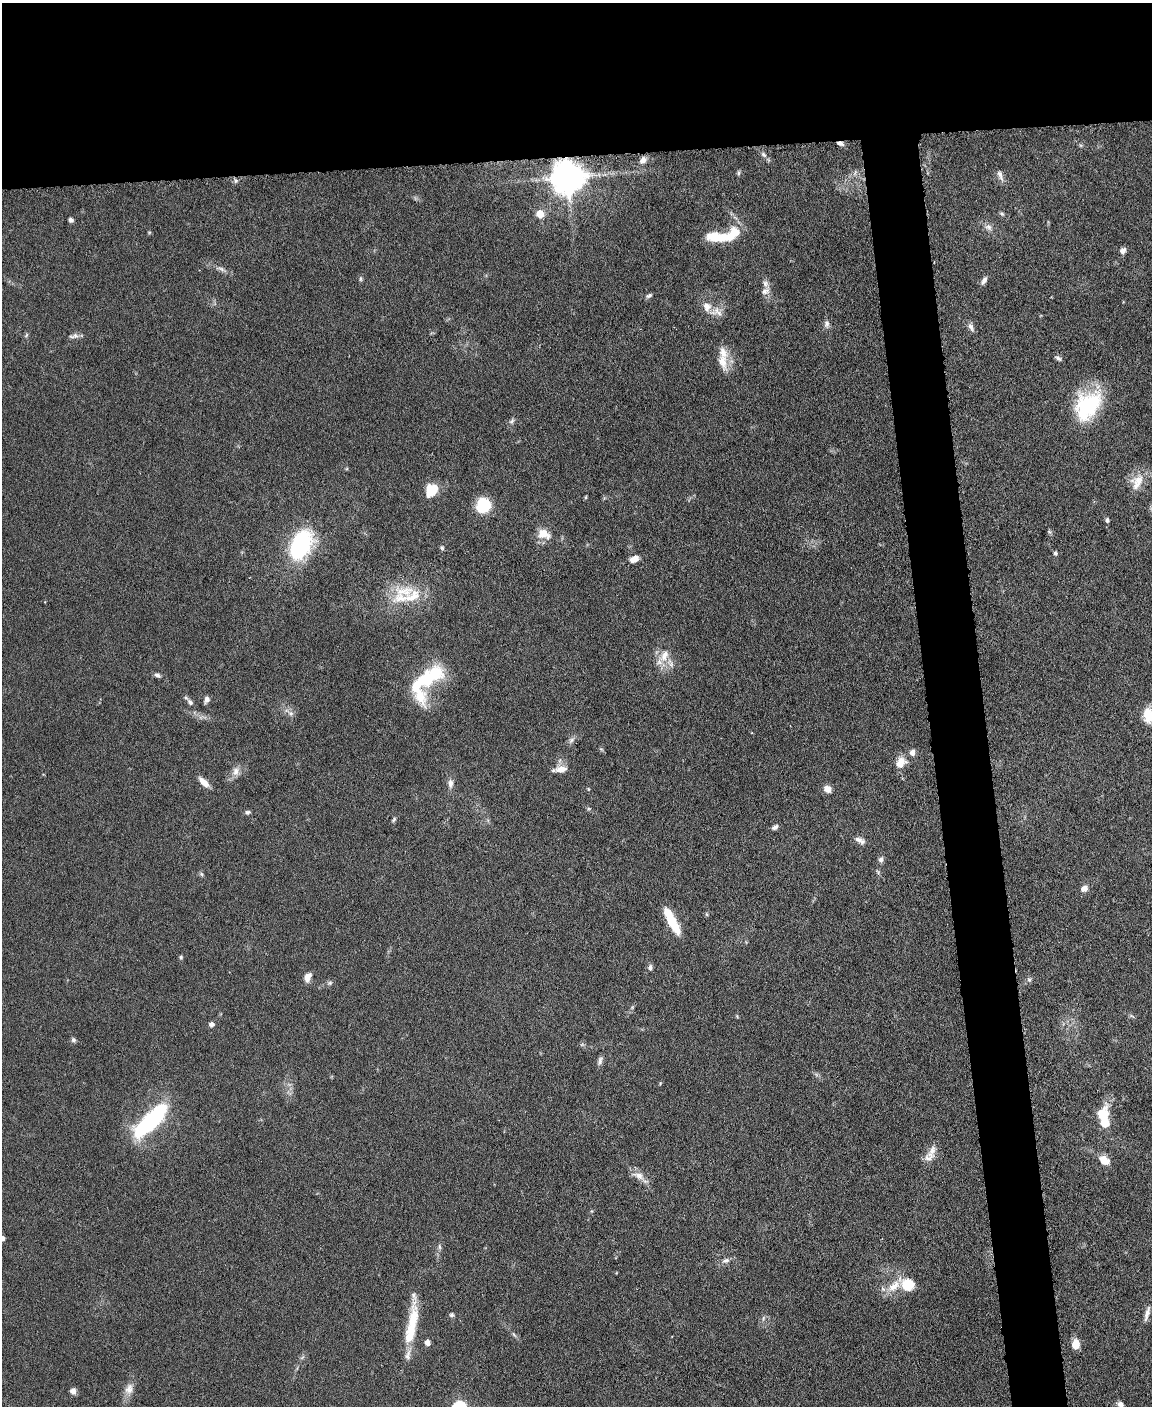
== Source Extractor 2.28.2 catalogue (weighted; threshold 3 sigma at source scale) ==
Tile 2 of 4 x 3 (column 2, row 1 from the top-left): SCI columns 1154-2303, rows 3049-4452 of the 4605 x 4580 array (HDU 1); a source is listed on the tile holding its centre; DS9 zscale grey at full resolution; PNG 1154 x 1408 px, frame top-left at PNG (2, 3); no overlay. Shown black and unused: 15% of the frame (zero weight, under 3 of 6 exposures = <1% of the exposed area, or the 3 px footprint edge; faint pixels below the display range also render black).
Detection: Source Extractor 2.28.2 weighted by HDU 2 'WHT'; one run over the whole footprint, this tile lists its part. Background 0.0896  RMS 0.0041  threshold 0.017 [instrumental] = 3 sigma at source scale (4.09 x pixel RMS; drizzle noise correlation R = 1.36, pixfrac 0.8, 0.05/0.05 arcsec/px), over >= 5 px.
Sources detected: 109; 6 inside a brighter object's white glare — not listed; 12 inside a brighter listed object's ellipse — not listed separately; the other 91 listed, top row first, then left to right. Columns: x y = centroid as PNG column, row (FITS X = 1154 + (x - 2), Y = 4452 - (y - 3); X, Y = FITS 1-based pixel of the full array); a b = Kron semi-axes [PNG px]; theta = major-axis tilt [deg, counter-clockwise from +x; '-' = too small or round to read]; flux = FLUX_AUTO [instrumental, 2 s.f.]
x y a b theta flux
840 143 7 5 -14 1.5
763 154 8 6 -49 1.1
643 160 10 8 42 2.1
738 173 6 4 89 0.64
1000 175 15 6 -67 2
568 177 10 10 - 830
236 181 6 5 - 0.79
540 214 5 5 - 9.8
1002 214 7 4 -30 0.68
71 220 5 4 - 1.2
988 227 10 8 -32 2
718 237 28 11 -3 12
1123 250 8 6 49 1.6
221 269 14 5 -17 1.7
361 279 7 4 -85 0.66
984 280 11 5 59 1.7
765 291 12 9 28 2.2
649 295 8 5 22 0.98
716 312 19 12 -4 4
827 323 10 6 68 1.4
971 327 12 6 -65 1.7
26 335 7 4 54 0.59
75 335 9 8 - 1.6
1058 358 9 5 -37 1.1
722 361 25 12 -74 5.8
1088 406 37 24 54 30
512 421 8 6 42 0.97
1137 482 25 16 65 6.6
432 490 14 11 52 8.8
585 497 4 4 - 0.47
483 505 11 11 - 22
1107 520 6 5 - 0.79
544 534 16 11 -24 5.6
301 545 16 11 64 74
442 548 6 5 - 0.67
1055 553 5 5 - 0.71
634 559 11 7 23 3
404 591 38 17 3 13
664 656 20 10 53 5.1
671 664 9 7 -85 1.7
157 675 8 5 -31 1.1
427 679 22 21 - 16
207 699 8 6 70 1.4
190 702 10 6 -46 1.4
291 713 8 6 -43 1.4
1147 713 17 10 53 4.7
572 740 9 6 28 1.2
901 761 16 11 13 3.8
561 769 14 8 5 3.8
236 771 13 9 73 2.7
204 782 15 6 -45 3.3
450 783 12 7 -89 1.9
588 789 4 4 - 0.42
828 789 8 7 - 3
248 812 7 6 - 0.82
394 819 8 4 55 0.65
775 827 7 5 30 1.3
860 840 15 7 -27 2.1
881 859 7 6 - 1.3
201 874 6 5 - 0.64
1084 889 9 7 32 2.2
672 921 30 9 -61 12
181 957 5 4 - 0.61
650 967 7 6 - 1.1
308 977 11 7 67 3.1
1029 979 7 6 - 0.91
330 983 7 5 21 0.83
737 1016 5 3 - 0.4
212 1024 5 4 - 1.7
73 1040 7 6 - 0.82
600 1061 12 5 70 1.4
1103 1115 20 13 78 9.7
151 1120 38 16 47 42
931 1152 23 10 62 4.1
1104 1160 14 9 -36 4.1
639 1176 14 10 -28 3.3
2 1238 5 4 - 1.5
439 1247 8 4 -81 0.76
726 1260 10 6 16 1.6
908 1284 16 12 -33 10
414 1296 15 7 -75 2
1147 1313 20 5 74 2.2
451 1315 6 5 - 0.87
763 1318 7 4 72 0.67
411 1330 34 14 74 12
514 1334 7 4 -45 0.68
427 1342 6 6 - 1.9
1076 1344 10 7 90 5.1
129 1389 15 10 68 3.4
73 1391 6 6 - 2
1121 1405 7 5 -48 1.8
Overlapping masked pixels (flux is a lower limit): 2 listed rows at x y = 840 143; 568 177
Isophote crosses this tile's border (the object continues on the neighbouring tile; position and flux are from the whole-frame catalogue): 3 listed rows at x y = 1147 713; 2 1238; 1121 1405